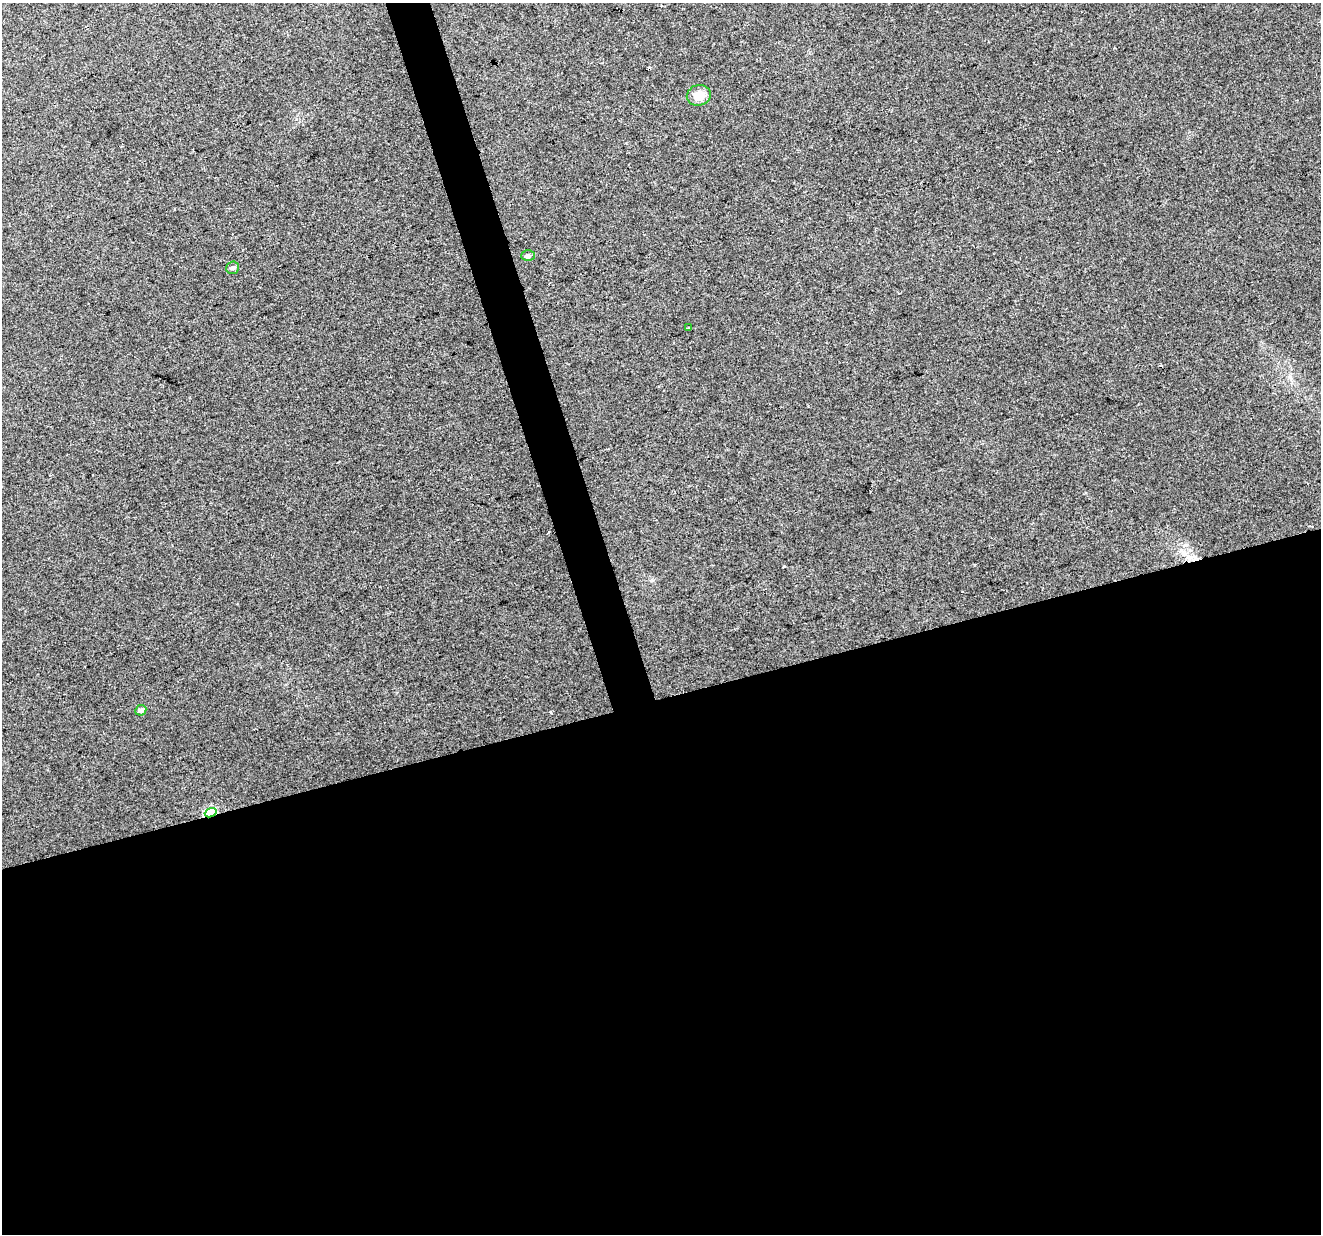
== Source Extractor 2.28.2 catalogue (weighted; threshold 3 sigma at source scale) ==
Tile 15 of 4 x 4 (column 3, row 4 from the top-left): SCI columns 2639-3957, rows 55-1286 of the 5276 x 5088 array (HDU 1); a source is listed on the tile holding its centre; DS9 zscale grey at full resolution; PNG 1323 x 1236 px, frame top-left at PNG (2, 3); each listed source drawn as its Kron ellipse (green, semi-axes under 4 px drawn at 4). Shown black and unused: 45% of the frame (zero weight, under 2 of 3 exposures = <1% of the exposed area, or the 3 px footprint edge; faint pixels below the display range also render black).
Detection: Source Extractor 2.28.2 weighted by HDU 2 'WHT'; one run over the whole footprint, this tile lists its part. Background 0.0181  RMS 0.0066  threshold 0.0297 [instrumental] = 3 sigma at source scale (4.5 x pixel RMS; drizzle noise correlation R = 1.50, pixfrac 1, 0.0396/0.0396 arcsec/px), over >= 5 px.
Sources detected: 9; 3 cosmic-ray / hot-pixel residue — neither listed nor drawn; the other 6 listed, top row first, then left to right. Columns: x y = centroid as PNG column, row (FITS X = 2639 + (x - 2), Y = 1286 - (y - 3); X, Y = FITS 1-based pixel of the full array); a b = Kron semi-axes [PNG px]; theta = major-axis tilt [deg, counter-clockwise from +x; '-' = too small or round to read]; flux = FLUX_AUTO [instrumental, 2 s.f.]
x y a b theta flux
699 95 12 10 14 8.9
528 256 6 5 - 1.7
233 268 6 6 - 1.5
689 328 3 2 - 1.1
141 710 6 5 - 2.9
211 813 6 4 21 67
Overlapping masked pixels (flux is a lower limit): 1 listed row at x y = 211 813